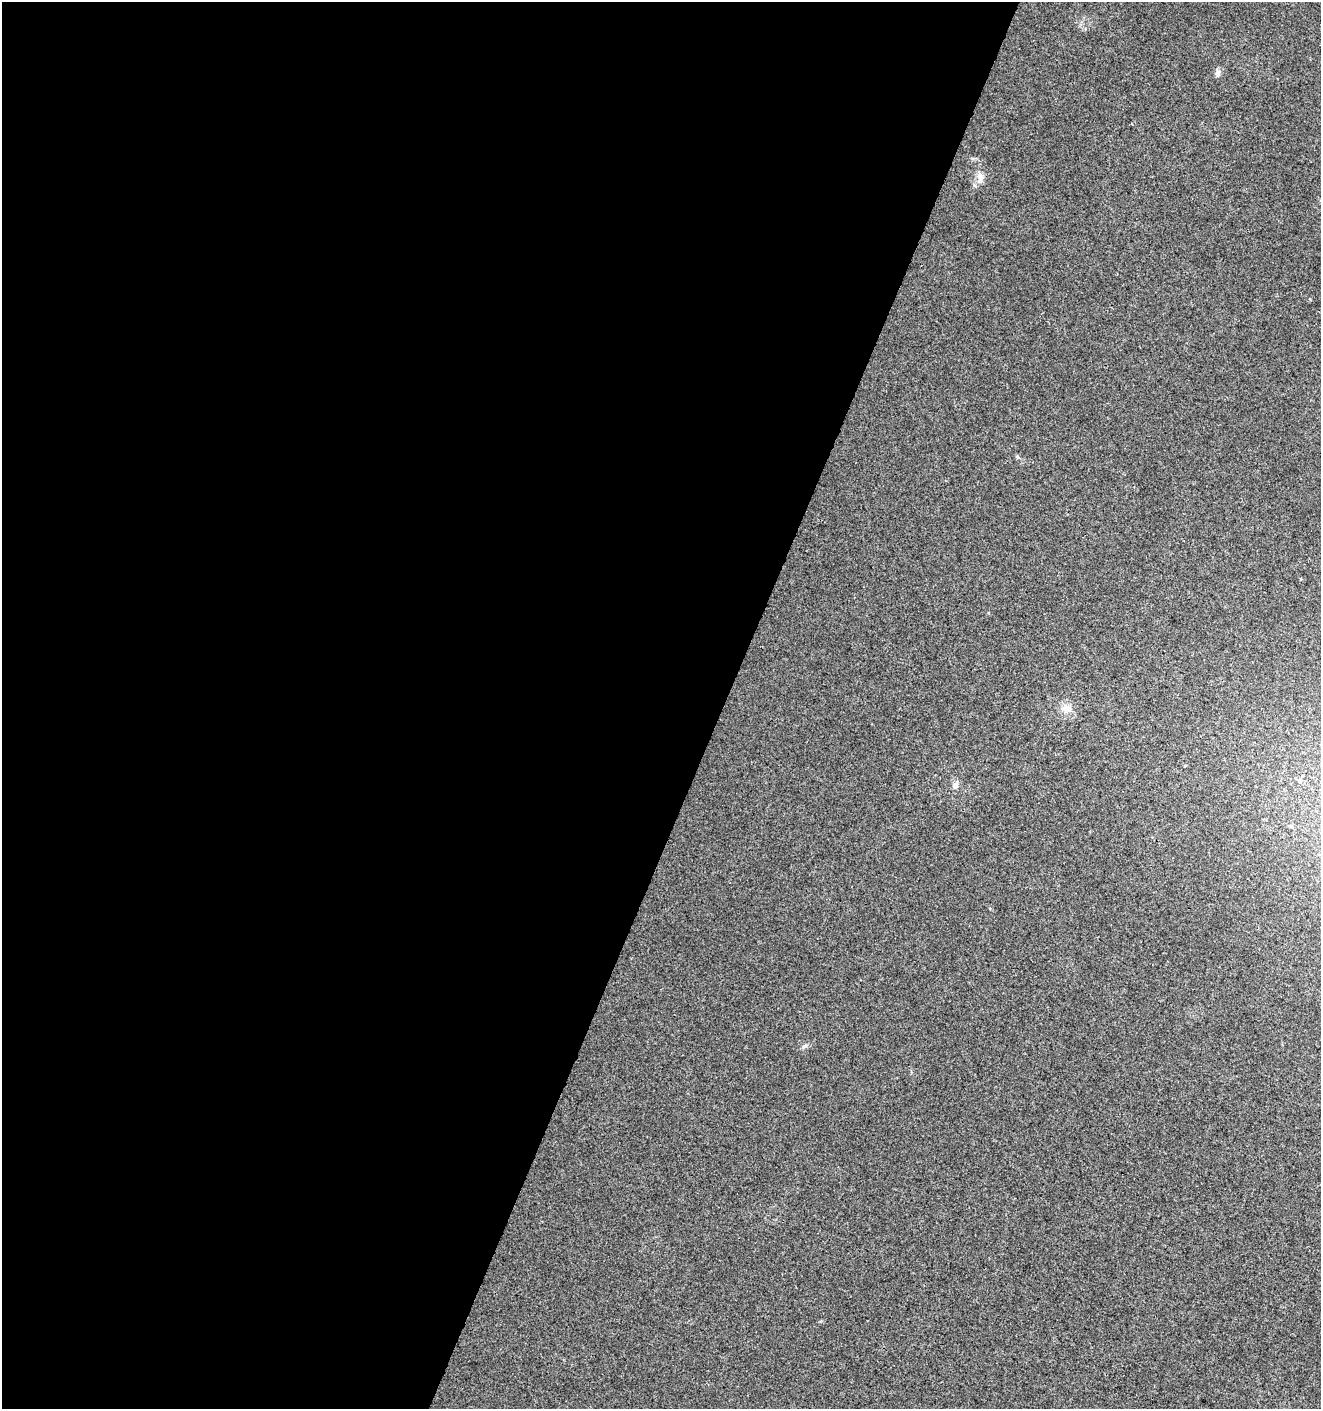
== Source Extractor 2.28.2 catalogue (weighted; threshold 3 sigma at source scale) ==
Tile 5 of 4 x 4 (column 1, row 2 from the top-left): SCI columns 208-1526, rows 2827-4233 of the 5763 x 5641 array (HDU 1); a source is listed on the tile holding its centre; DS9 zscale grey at full resolution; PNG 1323 x 1411 px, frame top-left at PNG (2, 2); no overlay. Shown black and unused: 55% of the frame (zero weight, under 3 of 4 exposures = <1% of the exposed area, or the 3 px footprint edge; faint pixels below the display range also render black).
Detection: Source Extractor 2.28.2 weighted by HDU 2 'WHT'; one run over the whole footprint, this tile lists its part. Background 0.00829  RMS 0.0041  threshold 0.0184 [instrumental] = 3 sigma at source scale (4.5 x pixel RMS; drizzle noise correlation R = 1.50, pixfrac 1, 0.0396/0.0396 arcsec/px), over >= 5 px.
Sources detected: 7; all 7 listed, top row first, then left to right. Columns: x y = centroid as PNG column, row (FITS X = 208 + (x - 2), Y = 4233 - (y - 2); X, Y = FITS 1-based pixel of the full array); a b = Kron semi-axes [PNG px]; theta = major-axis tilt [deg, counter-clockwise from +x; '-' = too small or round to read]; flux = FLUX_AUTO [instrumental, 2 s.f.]
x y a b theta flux
1218 72 8 6 -87 1.2
980 176 11 10 - 2.6
1017 457 6 4 -88 0.51
1066 708 12 10 -8 3.3
1300 780 7 6 - 0.99
955 786 8 6 83 1.8
804 1046 10 4 33 0.81